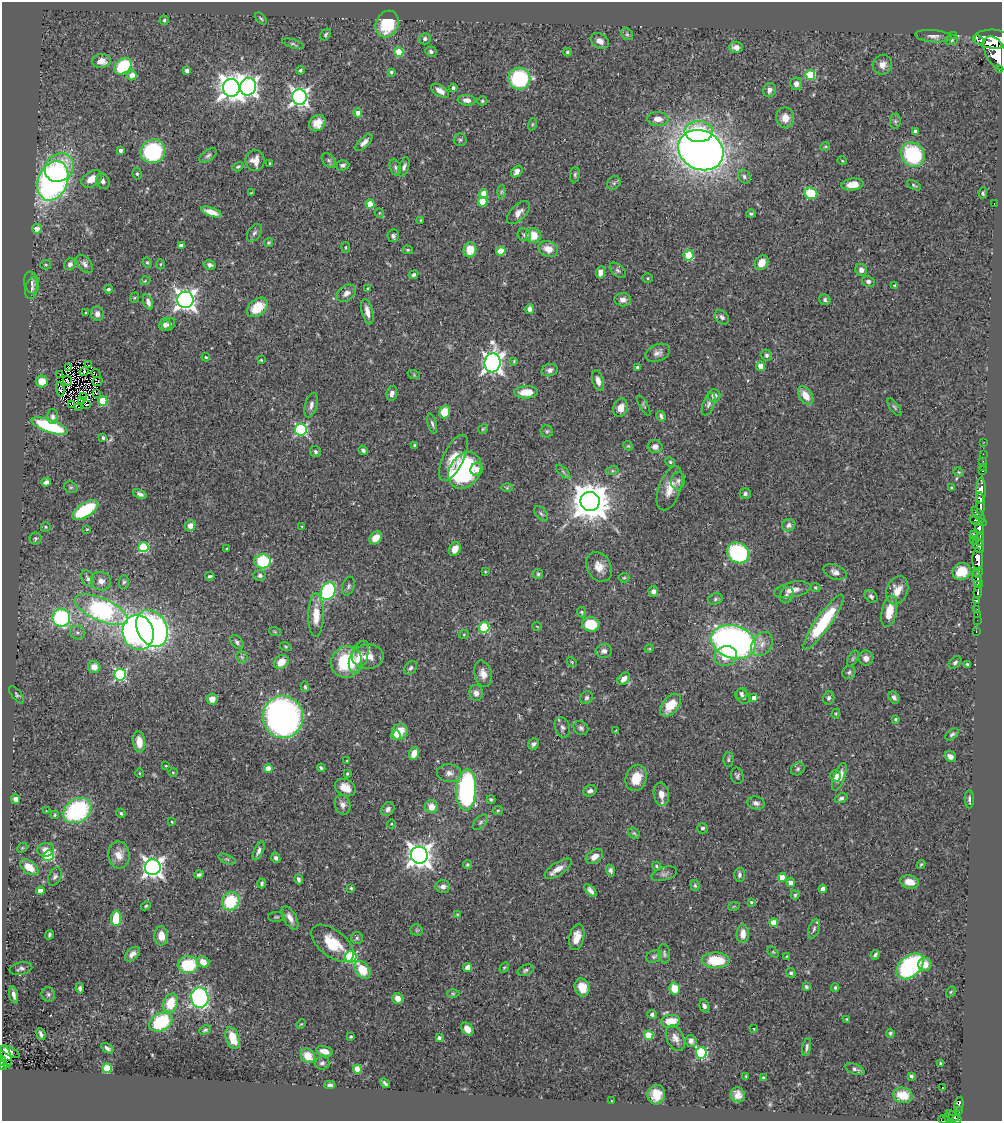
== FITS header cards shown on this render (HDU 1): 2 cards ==
NAXIS1  =                 1000
NAXIS2  =                 1119

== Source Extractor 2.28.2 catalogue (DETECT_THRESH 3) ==
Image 1000 x 1119 px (HDU 1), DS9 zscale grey, 1 PNG px = 1 image px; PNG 1004 x 1123 px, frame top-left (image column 1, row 1119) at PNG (2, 2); each listed source drawn as its Kron ellipse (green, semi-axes under 4 px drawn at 4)
Background 0.711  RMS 0.022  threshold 0.0668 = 3 sigma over >= 5 px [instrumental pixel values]
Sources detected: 483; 4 with non-positive FLUX_AUTO (blend fragments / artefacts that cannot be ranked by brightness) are neither listed nor drawn; the other 479 listed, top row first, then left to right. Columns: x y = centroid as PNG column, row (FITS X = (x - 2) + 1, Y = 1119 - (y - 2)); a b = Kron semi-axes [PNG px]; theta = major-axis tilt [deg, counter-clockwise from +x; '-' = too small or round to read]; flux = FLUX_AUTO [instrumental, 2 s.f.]
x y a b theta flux
261 19 7 4 -47 2.2
164 20 4 4 - 2.3
387 24 14 11 63 65
325 34 6 5 - 2.7
627 34 6 5 - 3.2
953 35 2 2 - 5
934 36 18 6 -5 7.9
425 39 6 5 - 3.7
993 39 19 9 -3 3300
952 40 6 5 - 3.6
978 40 6 3 -33 260
600 41 10 7 -31 8
293 44 11 4 -19 2.7
736 47 7 5 -2 8.4
431 51 6 5 - 3.1
399 52 5 4 - 39
567 52 4 3 - 2.3
996 53 18 10 -62 3400
101 61 9 7 3 14
882 65 10 9 - 10
123 66 9 7 41 92
300 70 4 4 - 3.1
999 70 3 2 - 53
187 71 4 3 - 3.8
391 72 3 3 - 2.6
132 75 5 5 - 14
810 75 5 5 - 60
519 78 11 11 - 120
796 84 6 6 - 7
248 87 9 8 - 650
231 88 9 8 - 1500
453 88 4 3 - 3.3
769 90 7 6 - 6
440 91 10 5 -32 9.3
299 97 7 7 - 540
467 100 9 5 -4 8.7
482 101 5 4 - 2
358 113 4 4 - 11
785 118 10 9 - 15
658 119 11 7 -2 12
895 121 7 5 85 3.4
317 123 9 7 48 16
532 124 6 4 71 1.8
699 132 14 10 -1 57
915 132 4 4 - 7.4
460 140 6 6 - 3.6
364 143 11 5 45 7
825 147 5 3 - 1.3
120 150 4 3 - 5.2
701 150 23 19 -26 1600
153 151 12 12 - 160
208 155 10 5 37 3.8
913 155 13 11 -49 130
329 160 8 6 -48 4
255 161 10 9 - 13
842 161 4 3 - 1.2
270 163 3 2 - 1.2
343 165 7 5 4 3.9
238 167 6 4 33 2
395 167 8 5 -73 3.9
404 167 10 5 70 4.6
59 168 15 13 43 44
517 172 7 5 45 10
137 174 6 4 -76 2.3
575 175 8 5 83 2.8
744 177 7 6 - 3.8
92 179 11 7 33 17
53 181 20 14 67 520
103 181 8 6 -64 5.4
614 183 7 6 - 3.6
853 184 11 6 7 21
914 185 7 3 -27 2.2
501 192 7 4 88 2.7
251 193 3 2 - 1
811 193 6 6 - 52
983 193 6 4 -88 2.3
484 194 5 4 - 23
482 202 5 5 - 44
994 203 2 2 - 5.3
370 204 4 4 - 28
211 212 11 4 -19 13
379 213 5 4 - 2
519 213 14 7 45 9.7
751 214 5 4 - 2.9
420 220 4 3 - 1.2
37 229 5 5 - 12
254 233 10 6 56 4
524 235 6 6 - 3.4
533 235 7 7 - 28
393 236 6 6 - 3.7
269 242 4 4 - 2.5
181 246 4 4 - 9
346 247 5 3 - 1.4
548 249 10 7 -22 17
408 250 5 4 - 2.1
470 250 7 6 - 26
501 251 4 4 - 32
688 255 5 5 - 48
147 263 5 4 - 2
761 263 8 6 54 15
70 264 6 5 - 5.2
85 264 11 6 -52 5.7
160 264 5 3 - 1.5
46 265 5 4 - 2
210 265 6 4 -13 4.2
618 270 9 5 -44 4
861 270 6 5 - 6.8
600 272 6 4 85 11
413 275 5 4 - 3.3
647 278 5 4 - 1.8
145 281 5 3 - 1.6
868 281 6 5 - 4.7
32 283 11 7 -79 6.9
895 285 4 3 - 1.8
32 288 11 6 78 5.8
368 288 3 3 - 1.7
108 289 4 4 - 3.2
346 293 11 7 36 8.7
134 298 5 3 - 1.5
185 300 8 8 - 870
623 300 8 6 1 8.1
825 300 6 5 - 3.4
148 302 8 4 -72 6.4
257 307 12 8 37 38
530 309 5 4 - 7.2
86 312 4 4 - 1.3
367 312 13 5 -75 11
97 314 7 6 - 7.9
722 317 8 6 -44 5.4
169 324 7 5 46 3.8
165 325 6 5 - 5.3
658 353 13 8 22 7.9
766 355 6 5 - 3.2
206 357 4 3 - 1.6
261 360 3 3 - 1.5
514 361 4 4 - 1.9
492 363 9 8 - 810
88 365 2 2 - 1.1
761 366 4 4 - 25
637 367 3 3 - 2.6
69 368 2 2 - 2
550 370 8 6 15 5.9
84 372 4 2 - 0.98
96 373 5 2 - 0.077
60 374 2 2 - 1.6
414 375 6 4 -19 1.7
67 381 5 2 - 0.063
98 381 5 2 - 1.1
598 381 10 5 -74 9.9
42 382 6 6 - 20
60 389 7 4 -86 0.58
526 392 12 6 2 27
392 393 7 5 79 6.5
96 394 2 2 - 0.27
83 396 2 2 - 1.2
714 396 6 6 - 9.8
806 396 10 6 -56 18
81 400 3 2 - 0.99
103 401 5 4 - 59
709 404 12 5 69 5.1
72 405 4 2 - 1.4
86 405 3 2 - 1.7
311 405 13 6 75 6.9
644 405 11 3 -61 1.8
78 407 2 2 - 1.3
894 407 10 4 -56 3.3
620 408 9 7 70 15
444 412 6 5 - 26
661 416 5 4 - 3.8
53 417 7 5 -90 4.7
432 424 10 4 -76 3.5
50 426 19 6 -20 120
483 429 5 4 - 1.8
301 430 6 6 - 190
547 431 6 6 - 2.6
103 438 3 3 - 3
984 442 2 2 - 9.4
415 445 4 3 - 1.6
628 446 5 4 - 1.7
655 447 7 6 - 7
363 450 5 4 - 3.4
315 452 6 5 - 2.9
983 454 2 2 - 7.5
453 458 25 10 64 27
983 461 2 2 - 9.4
670 462 5 4 - 2
983 467 2 2 - 10
477 469 7 6 - 8.2
465 470 19 15 57 200
612 471 6 4 18 2.3
983 471 3 2 - 15
563 472 9 3 -45 3
959 472 5 4 - 1.8
678 481 9 7 77 4.9
46 482 5 4 - 5.5
71 487 7 5 -19 2.7
507 488 6 4 1 2
670 488 23 11 70 24
952 488 3 3 - 1.8
981 490 13 5 89 970
140 494 7 4 -23 4.5
745 494 5 5 - 3.3
590 501 9 9 - 4200
980 504 12 3 -88 830
85 510 15 7 32 99
541 514 9 5 -51 3.5
978 515 9 3 -52 210
978 521 9 3 -17 340
789 525 7 6 - 5.9
190 526 5 5 - 12
302 526 3 3 - 1.3
46 527 5 4 - 1.7
979 528 7 4 -78 410
87 529 4 3 - 1.4
973 534 4 3 - 92
36 538 6 6 - 3
376 538 7 5 49 17
980 539 7 3 85 250
974 540 4 2 - 20
978 546 8 5 -65 500
143 547 5 5 - 100
227 549 3 3 - 2.4
455 549 7 5 62 12
738 553 11 10 - 140
978 559 11 5 -90 1300
263 561 8 7 - 79
599 567 16 12 -60 18
962 571 9 8 - 27
485 572 3 3 - 1.2
835 572 12 7 -21 7.5
978 572 5 3 - 370
538 574 5 5 - 2.5
260 575 6 5 - 4
210 576 4 3 - 2.6
88 578 9 6 -64 4.2
624 578 5 4 - 2.1
977 579 10 4 -70 420
101 581 10 9 - 9.4
124 582 7 5 86 2.7
978 584 4 3 - 280
348 586 10 6 70 4.3
815 588 5 4 - 2.2
792 590 18 7 12 16
897 590 14 10 69 20
328 591 9 7 65 170
653 591 5 5 - 6.8
978 592 6 3 86 160
787 595 8 6 60 4.9
871 596 7 5 -48 4.4
715 599 7 5 18 3.2
977 601 4 3 - 100
101 610 28 11 -24 320
977 610 3 3 - 36
889 611 16 7 78 26
582 612 5 4 - 2
977 614 3 2 - 8.4
316 615 21 7 89 26
61 618 9 9 - 180
977 620 2 2 - 6.3
823 622 33 7 55 110
591 624 8 7 - 46
537 626 5 3 - 1.1
152 628 19 14 -60 410
484 628 5 5 - 100
275 632 6 4 -19 1.7
976 632 3 2 - 8.7
77 633 7 6 - 4.4
138 633 18 15 -74 480
464 634 5 3 - 1.4
237 642 8 5 -47 3.6
733 642 22 16 -17 570
762 644 13 9 55 13
286 647 6 4 -18 1.8
649 649 5 3 - 1.2
604 651 8 7 - 6.4
725 656 12 10 14 24
242 657 6 5 - 2.6
359 657 17 8 68 18
368 657 16 12 1 20
866 658 7 7 - 9.2
853 659 9 4 64 3
281 662 8 6 36 18
347 662 16 15 - 96
572 662 5 4 - 1.6
955 662 7 5 46 3.6
968 665 3 3 - 3.3
94 667 6 6 - 12
410 668 8 5 49 4.1
849 673 7 6 - 3.5
483 674 13 8 -75 12
120 675 6 5 - 190
624 679 7 5 46 9.7
305 687 5 4 - 2.3
476 693 8 6 -80 6.8
741 693 6 5 - 3.5
17 695 10 5 -52 3.2
743 697 8 6 -46 4.8
894 697 6 5 - 4.2
587 698 7 6 - 3.5
754 698 4 4 - 14
829 698 6 5 - 4.1
212 699 6 5 - 11
670 705 13 8 51 31
836 714 5 4 - 1.6
283 717 21 20 - 570
896 719 3 3 - 2.5
562 727 10 7 -73 6.2
581 728 8 6 -39 4.2
616 731 4 3 - 1.3
400 732 8 7 - 25
952 734 8 4 38 3.3
396 735 5 4 - 14
139 742 10 6 -83 18
533 744 6 5 - 4.4
414 753 7 4 68 15
950 757 6 5 - 8
728 760 7 5 89 2.7
347 761 4 3 - 1.5
166 766 3 2 - 1.1
321 768 4 3 - 2.6
268 769 4 4 - 23
798 769 7 6 - 3.3
173 772 4 4 - 1.7
139 773 4 3 - 1.2
449 773 12 9 -4 8.5
347 774 3 3 - 1.6
737 776 8 6 -76 3.4
835 776 6 5 - 15
839 777 15 5 69 15
636 778 13 10 71 28
345 788 11 8 -27 17
466 790 20 9 86 270
590 791 7 5 27 4.6
661 794 12 7 -81 13
841 798 6 4 23 3.5
16 799 5 4 - 5.6
491 799 4 3 - 2.6
969 799 9 4 -90 4.4
756 803 9 6 -15 5.6
342 805 10 7 -72 6.9
431 807 6 6 - 16
388 809 7 6 - 6
498 810 5 4 - 1.8
46 811 3 3 - 1
77 811 15 11 33 170
121 813 5 4 - 2.4
55 815 4 3 - 2
172 822 3 2 - 1.2
480 822 9 5 45 3.5
391 824 4 4 - 1.7
702 828 5 5 - 3
634 833 6 5 - 2.4
22 848 5 4 - 1.8
46 850 8 7 - 10
259 851 10 4 65 6.2
119 855 13 10 -85 16
419 855 8 8 - 1400
49 856 5 5 - 130
594 857 9 6 32 11
276 858 5 4 - 4.4
227 859 9 4 -22 3.3
467 864 4 4 - 2
921 864 4 3 - 1.9
656 866 5 4 - 2.7
29 867 10 6 -36 22
153 867 8 8 - 770
558 869 15 6 33 13
610 871 6 4 -72 4.3
664 874 13 6 16 5.3
199 875 5 3 - 3.5
739 875 7 5 -89 4.8
55 876 9 6 65 4.2
782 878 4 4 - 32
298 879 5 3 - 3.5
909 882 9 6 -12 17
262 883 5 4 - 3.2
791 883 4 4 - 8.2
695 886 5 4 - 2.2
443 887 7 6 - 7.9
351 888 4 4 - 2.1
823 889 4 4 - 5.3
40 891 4 4 - 11
590 891 8 4 -48 5.9
795 895 4 4 - 2.1
231 901 9 8 - 74
751 902 3 3 - 1.7
146 906 5 4 - 1.8
734 906 6 3 19 1.4
457 914 4 2 - 1.2
276 917 8 5 2 3
116 918 7 5 87 52
290 918 13 6 -61 12
774 923 4 4 - 30
814 929 10 5 71 5
417 930 6 5 - 2
743 934 9 6 89 14
49 935 5 3 - 2.2
161 936 9 7 -88 16
577 937 13 7 77 17
357 938 6 6 - 3.1
333 943 25 13 -38 46
773 952 6 4 -44 1.9
132 954 9 5 43 7.9
664 954 10 6 -83 3.6
875 955 5 3 - 3.9
654 956 8 6 21 3.6
787 956 4 3 - 1.3
351 957 5 5 - 160
716 960 14 8 0 51
203 962 6 5 - 16
925 964 6 6 - 20
188 965 10 8 3 77
910 966 15 10 43 260
468 967 4 4 - 16
21 968 11 6 12 5.3
504 968 5 4 - 1.8
362 970 10 6 -55 36
526 970 8 5 24 3.4
791 973 5 4 - 2.9
582 987 9 7 -70 20
806 987 4 4 - 4
80 988 5 3 - 3.5
835 988 4 3 - 2.7
674 989 6 5 - 28
951 992 6 4 60 1.8
48 994 7 6 - 3.5
453 994 6 4 -1 2
14 995 9 4 -78 6.5
200 997 10 8 -84 260
397 998 6 5 - 14
170 1003 10 7 73 41
704 1006 7 4 -73 4.6
652 1015 4 4 - 3.3
847 1019 4 3 - 1
671 1021 9 6 6 28
161 1022 12 8 28 100
301 1024 5 3 - 1.2
467 1029 7 5 -47 14
754 1029 4 2 - 0.92
205 1030 6 4 27 2.6
890 1033 4 4 - 2.5
41 1034 6 3 -67 4.3
649 1035 4 4 - 54
351 1037 4 3 - 1.8
233 1038 11 6 -71 28
439 1038 4 3 - 4
675 1038 13 8 -65 10
691 1041 6 5 - 6.2
807 1047 9 4 78 4
107 1048 7 4 -33 4.1
325 1051 8 5 -15 14
10 1052 10 4 -26 9.2
701 1053 5 5 - 160
6 1055 10 5 -71 9.6
308 1056 8 6 -47 24
2 1061 5 2 - 40
8 1063 3 2 - 7.4
322 1063 7 6 - 4.1
941 1064 3 3 - 2.8
3 1066 4 3 - 72
107 1068 5 4 - 75
357 1069 4 4 - 33
855 1069 10 5 -22 4.2
746 1076 3 2 - 1.3
911 1076 4 3 - 2.4
763 1078 3 3 - 1.9
385 1083 5 3 - 3.2
330 1085 5 3 - 3.4
942 1088 2 2 - 1.2
656 1095 10 8 74 22
738 1095 7 7 - 11
903 1095 10 7 -13 32
612 1101 3 2 - 1
959 1104 7 3 78 130
958 1110 4 3 - 96
952 1116 7 4 -35 220
949 1118 5 3 - 110
944 1119 6 3 -7 52
957 1119 4 3 - 190
At the frame edge (FLAGS 8, measured only in part): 6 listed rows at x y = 993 39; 999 70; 2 1061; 3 1066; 944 1119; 957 1119
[4 non-positive-flux detections neither listed nor drawn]